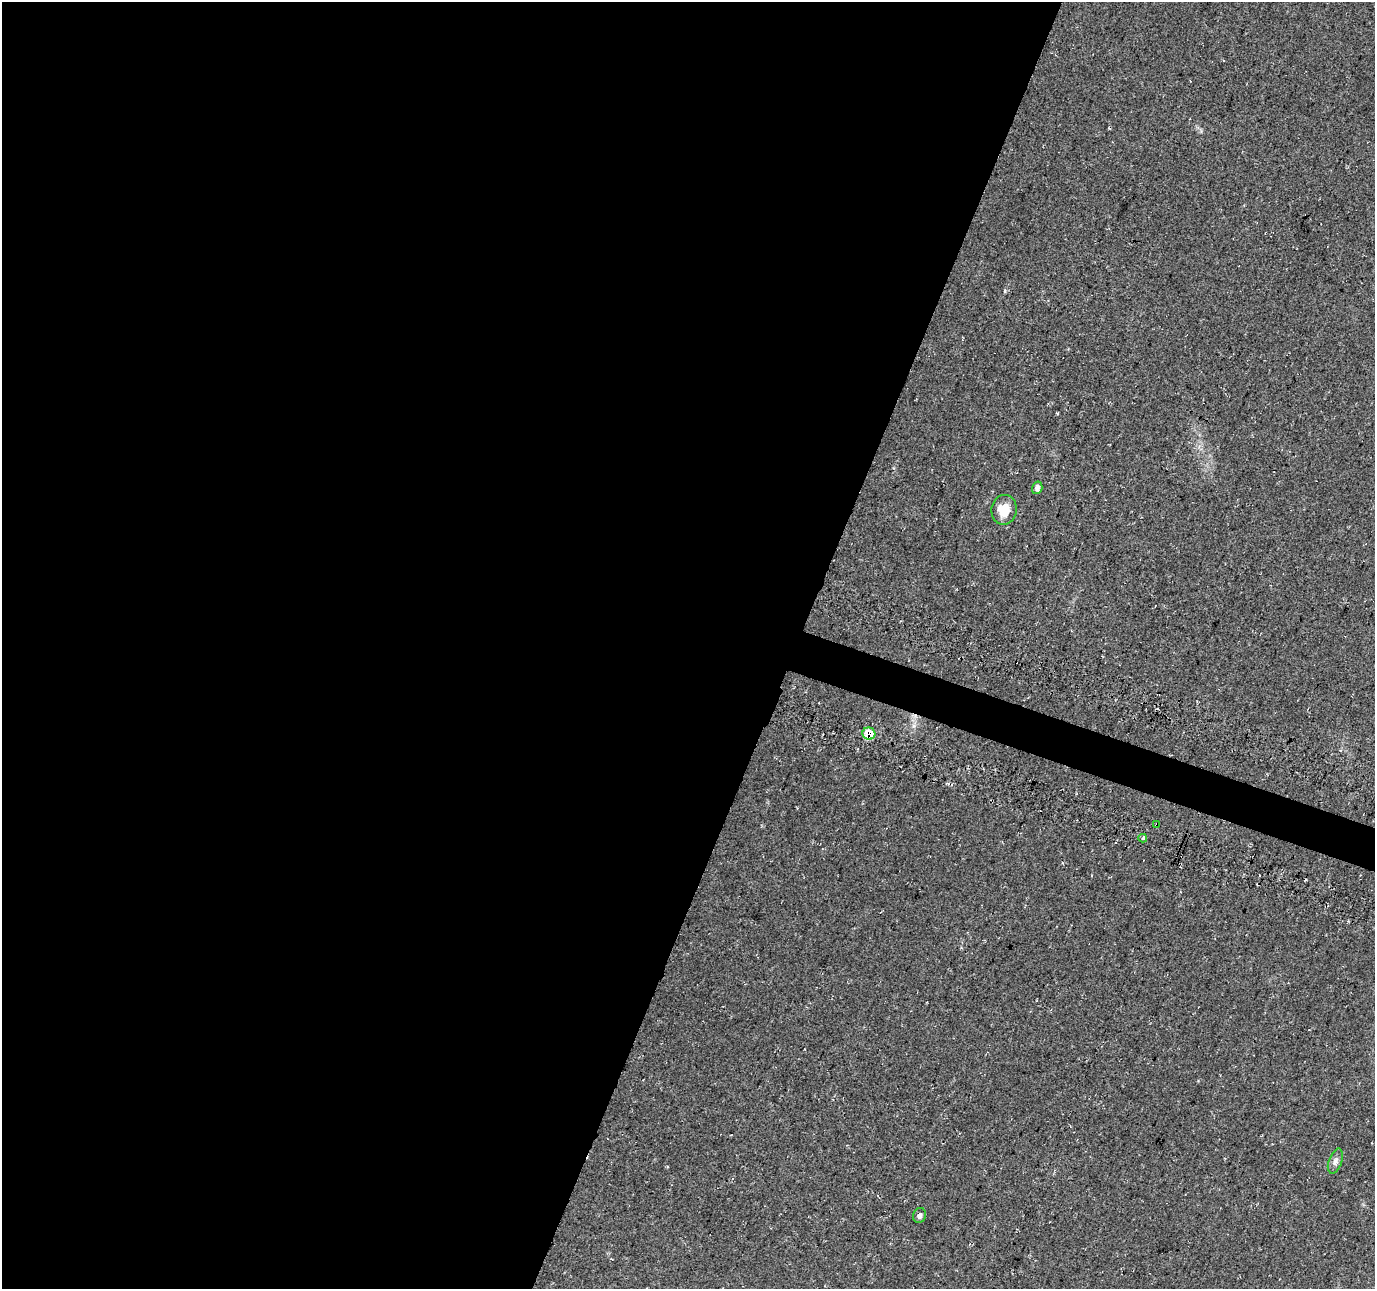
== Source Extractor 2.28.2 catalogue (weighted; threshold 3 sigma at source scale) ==
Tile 5 of 4 x 4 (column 1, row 2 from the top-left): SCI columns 34-1406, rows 2906-4192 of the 5548 x 5749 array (HDU 1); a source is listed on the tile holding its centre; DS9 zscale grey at full resolution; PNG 1377 x 1291 px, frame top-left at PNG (2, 2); each listed source drawn as its Kron ellipse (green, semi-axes under 4 px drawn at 4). Shown black and unused: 59% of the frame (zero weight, under 3 of 4 exposures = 4% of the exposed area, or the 3 px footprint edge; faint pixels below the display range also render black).
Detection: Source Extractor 2.28.2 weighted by HDU 2 'WHT'; one run over the whole footprint, this tile lists its part. Background 0.0805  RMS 0.0079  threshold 0.0355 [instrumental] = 3 sigma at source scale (4.5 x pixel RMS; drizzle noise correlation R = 1.50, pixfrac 1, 0.0396/0.0396 arcsec/px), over >= 5 px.
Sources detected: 7; all 7 listed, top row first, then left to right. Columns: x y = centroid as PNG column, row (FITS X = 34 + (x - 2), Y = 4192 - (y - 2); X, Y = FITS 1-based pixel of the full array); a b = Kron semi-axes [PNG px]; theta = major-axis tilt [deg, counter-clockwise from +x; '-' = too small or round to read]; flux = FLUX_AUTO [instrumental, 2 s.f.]
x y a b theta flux
1037 488 6 5 - 2.7
1004 510 15 12 81 13
869 734 6 6 - 21
1157 825 4 3 - 1.1
1143 838 4 3 - 1.8
1335 1161 13 6 70 3.4
920 1215 7 6 - 3.3
Overlapping masked pixels (flux is a lower limit): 2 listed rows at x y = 869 734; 1157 825